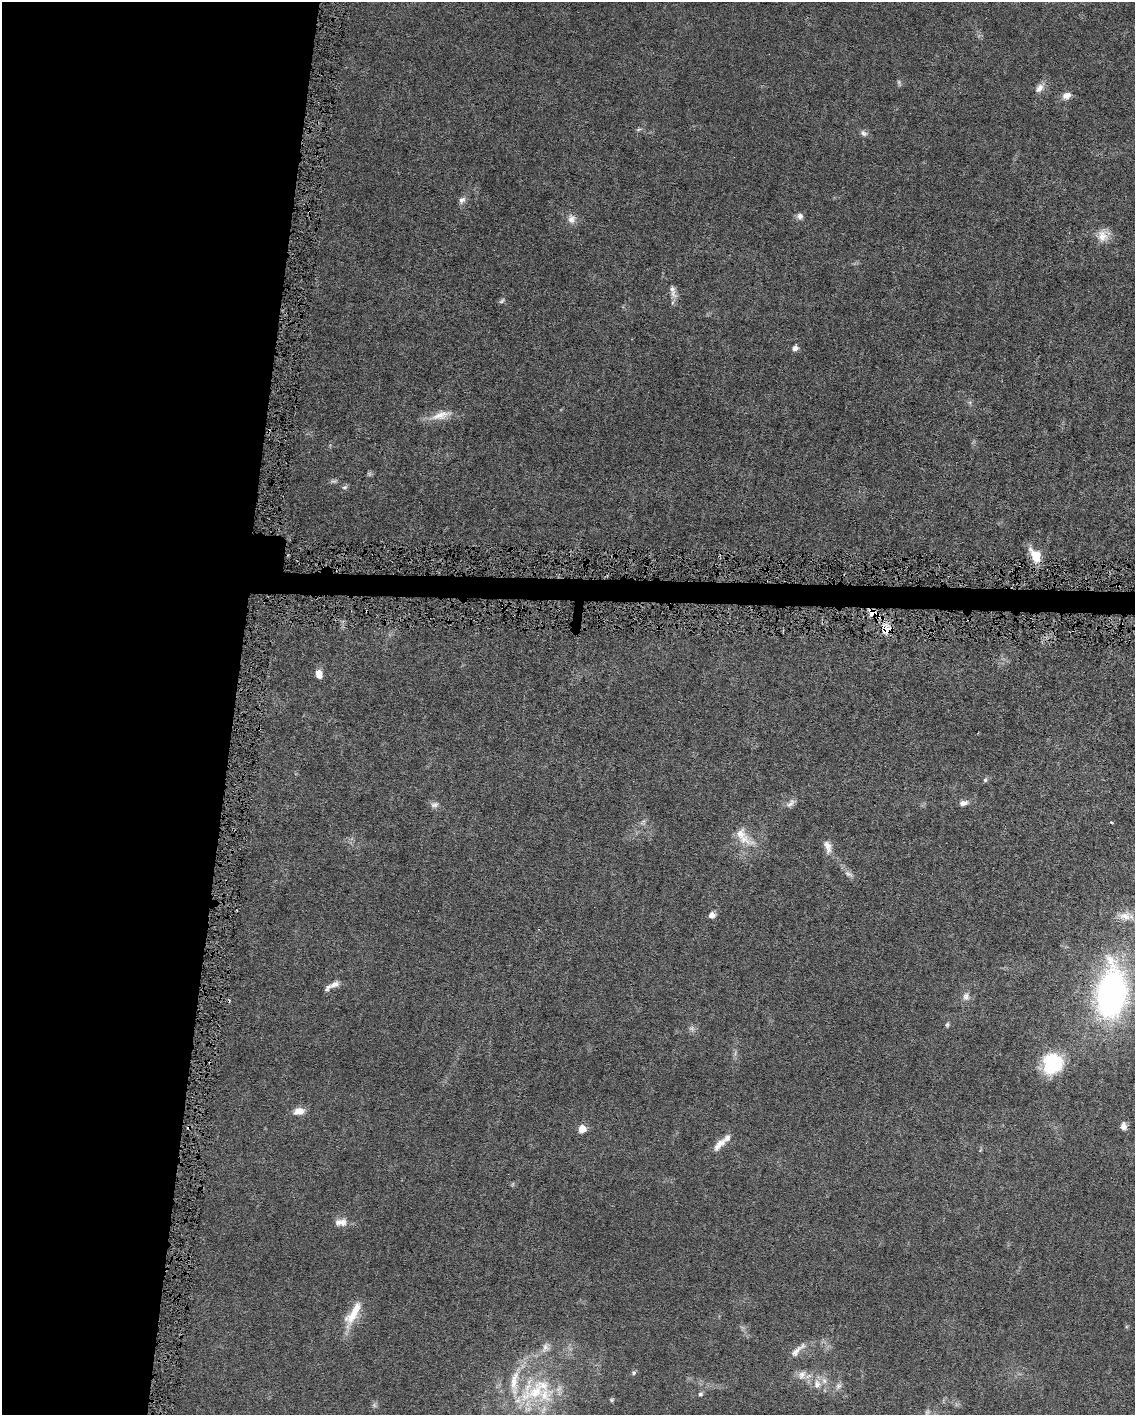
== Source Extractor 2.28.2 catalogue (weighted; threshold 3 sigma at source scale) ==
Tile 5 of 4 x 3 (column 1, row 2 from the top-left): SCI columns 1-1133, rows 1525-2937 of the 4531 x 4566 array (HDU 1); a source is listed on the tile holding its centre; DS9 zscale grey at full resolution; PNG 1137 x 1417 px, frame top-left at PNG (2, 2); no overlay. Shown black and unused: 22% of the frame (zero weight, under 4 of 8 exposures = <1% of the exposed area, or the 3 px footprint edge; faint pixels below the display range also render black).
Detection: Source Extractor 2.28.2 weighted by HDU 2 'WHT'; one run over the whole footprint, this tile lists its part. Background 0.0155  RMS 0.0023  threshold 0.00928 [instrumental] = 3 sigma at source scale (4.09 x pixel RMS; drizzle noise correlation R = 1.36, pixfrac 0.8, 0.05/0.05 arcsec/px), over >= 5 px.
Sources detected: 63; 5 too faint to see at this stretch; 3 cosmic-ray / hot-pixel residue — not listed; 6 inside a brighter listed object's ellipse — not listed separately; the other 49 listed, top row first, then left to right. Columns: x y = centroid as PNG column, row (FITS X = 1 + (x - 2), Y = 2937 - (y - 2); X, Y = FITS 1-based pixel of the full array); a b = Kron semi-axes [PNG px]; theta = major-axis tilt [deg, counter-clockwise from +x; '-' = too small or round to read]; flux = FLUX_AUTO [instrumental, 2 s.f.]
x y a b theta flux
1039 88 14 8 53 1.4
1066 96 12 9 24 1.4
638 129 8 4 9 0.37
863 133 10 7 -28 0.79
462 200 10 8 46 0.91
800 216 9 8 - 0.88
571 219 13 10 86 1.5
1103 235 18 15 58 2.6
673 294 16 8 -53 1.3
502 301 9 5 45 0.43
795 348 8 6 26 0.88
441 415 32 11 16 3.4
333 481 9 6 0 0.5
345 487 8 5 16 0.49
1035 555 19 11 -57 3.8
872 612 9 8 - 1.7
886 629 14 13 - 2.9
319 674 8 6 -76 2.2
985 780 7 5 74 0.39
791 803 15 7 47 1.1
963 803 10 6 11 1.1
434 805 11 9 15 0.93
643 822 9 6 44 0.66
1111 822 4 3 - 0.19
742 836 30 15 -55 4.6
828 847 19 9 -73 1.7
848 874 12 5 -29 0.82
712 915 7 7 - 1.2
1125 916 19 13 1 2.8
334 984 14 7 24 1.3
1111 994 40 23 83 81
966 996 12 8 90 1.2
947 1025 7 5 74 0.38
1052 1064 21 19 53 13
299 1111 14 9 9 2
1123 1126 9 7 -87 1.3
582 1129 6 5 - 3.9
719 1144 23 8 46 2.1
341 1222 17 9 3 1.9
353 1314 39 12 61 5
545 1347 16 10 67 1.6
797 1350 26 7 43 1.8
634 1373 6 6 - 0.43
802 1375 14 10 55 1.7
817 1384 14 10 89 2
838 1386 10 7 56 0.87
535 1392 50 35 5 20
700 1394 6 6 - 0.46
612 1400 7 5 0 0.35
Overlapping masked pixels (flux is a lower limit): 2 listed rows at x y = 872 612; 886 629
Isophote crosses this tile's border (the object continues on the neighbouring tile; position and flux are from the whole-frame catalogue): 1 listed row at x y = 1111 994